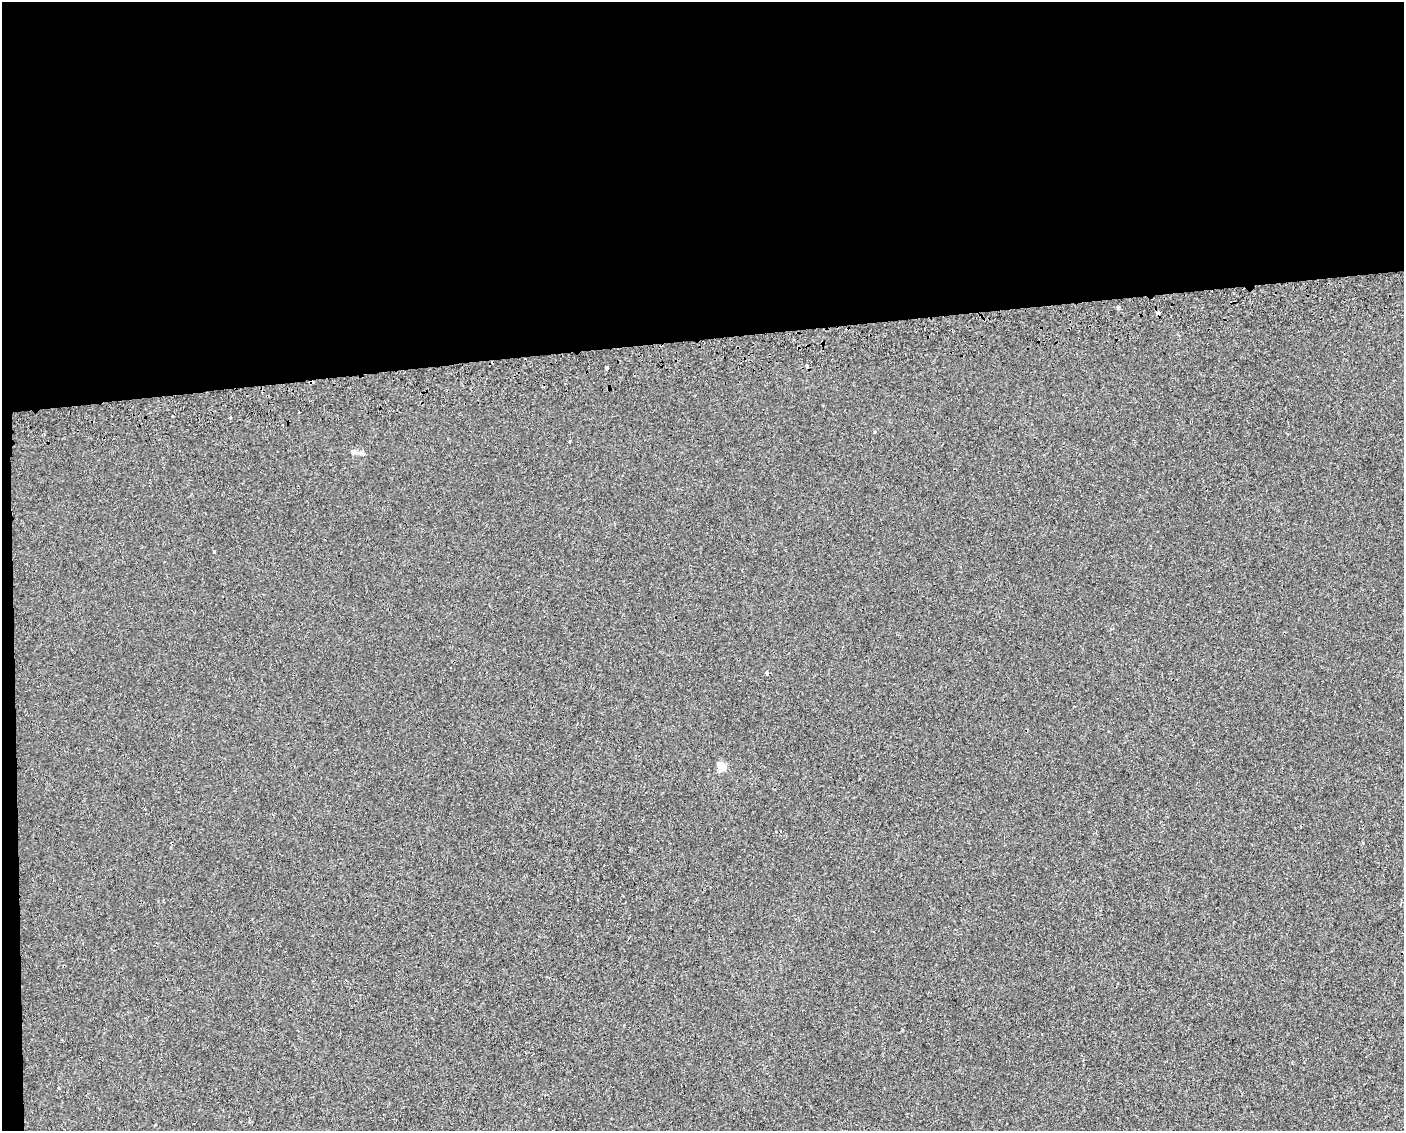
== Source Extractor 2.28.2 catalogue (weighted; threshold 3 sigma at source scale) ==
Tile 1 of 3 x 4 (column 1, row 1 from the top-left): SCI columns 48-1449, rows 3428-4556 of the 4261 x 4599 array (HDU 1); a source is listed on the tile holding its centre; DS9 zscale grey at full resolution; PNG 1406 x 1133 px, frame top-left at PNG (2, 2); no overlay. Shown black and unused: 31% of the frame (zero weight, under 2 of 3 exposures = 2% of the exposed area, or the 3 px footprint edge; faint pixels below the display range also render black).
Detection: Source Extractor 2.28.2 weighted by HDU 2 'WHT'; one run over the whole footprint, this tile lists its part. Background 8.95e-05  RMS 0.0035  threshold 0.0157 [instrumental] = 3 sigma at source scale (4.5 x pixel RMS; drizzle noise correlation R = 1.50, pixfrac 1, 0.0396/0.0396 arcsec/px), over >= 5 px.
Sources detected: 13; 2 cosmic-ray / hot-pixel residue — not listed; the other 11 listed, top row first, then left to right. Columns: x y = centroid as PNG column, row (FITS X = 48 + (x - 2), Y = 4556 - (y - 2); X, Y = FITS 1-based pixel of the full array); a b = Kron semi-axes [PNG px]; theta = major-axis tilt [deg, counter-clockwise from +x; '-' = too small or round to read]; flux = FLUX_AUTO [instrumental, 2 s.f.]
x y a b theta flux
1118 308 4 3 - 1.2
1158 313 4 3 - 3.1
606 367 3 3 - 5.3
230 417 3 3 - 2
875 432 4 3 - 0.29
44 434 3 2 - 0.31
570 441 4 3 - 0.57
354 452 9 6 -6 1.2
214 552 3 3 - 1.1
767 673 4 3 - 0.84
721 766 5 5 - 9.8
Overlapping masked pixels (flux is a lower limit): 1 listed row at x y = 1158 313